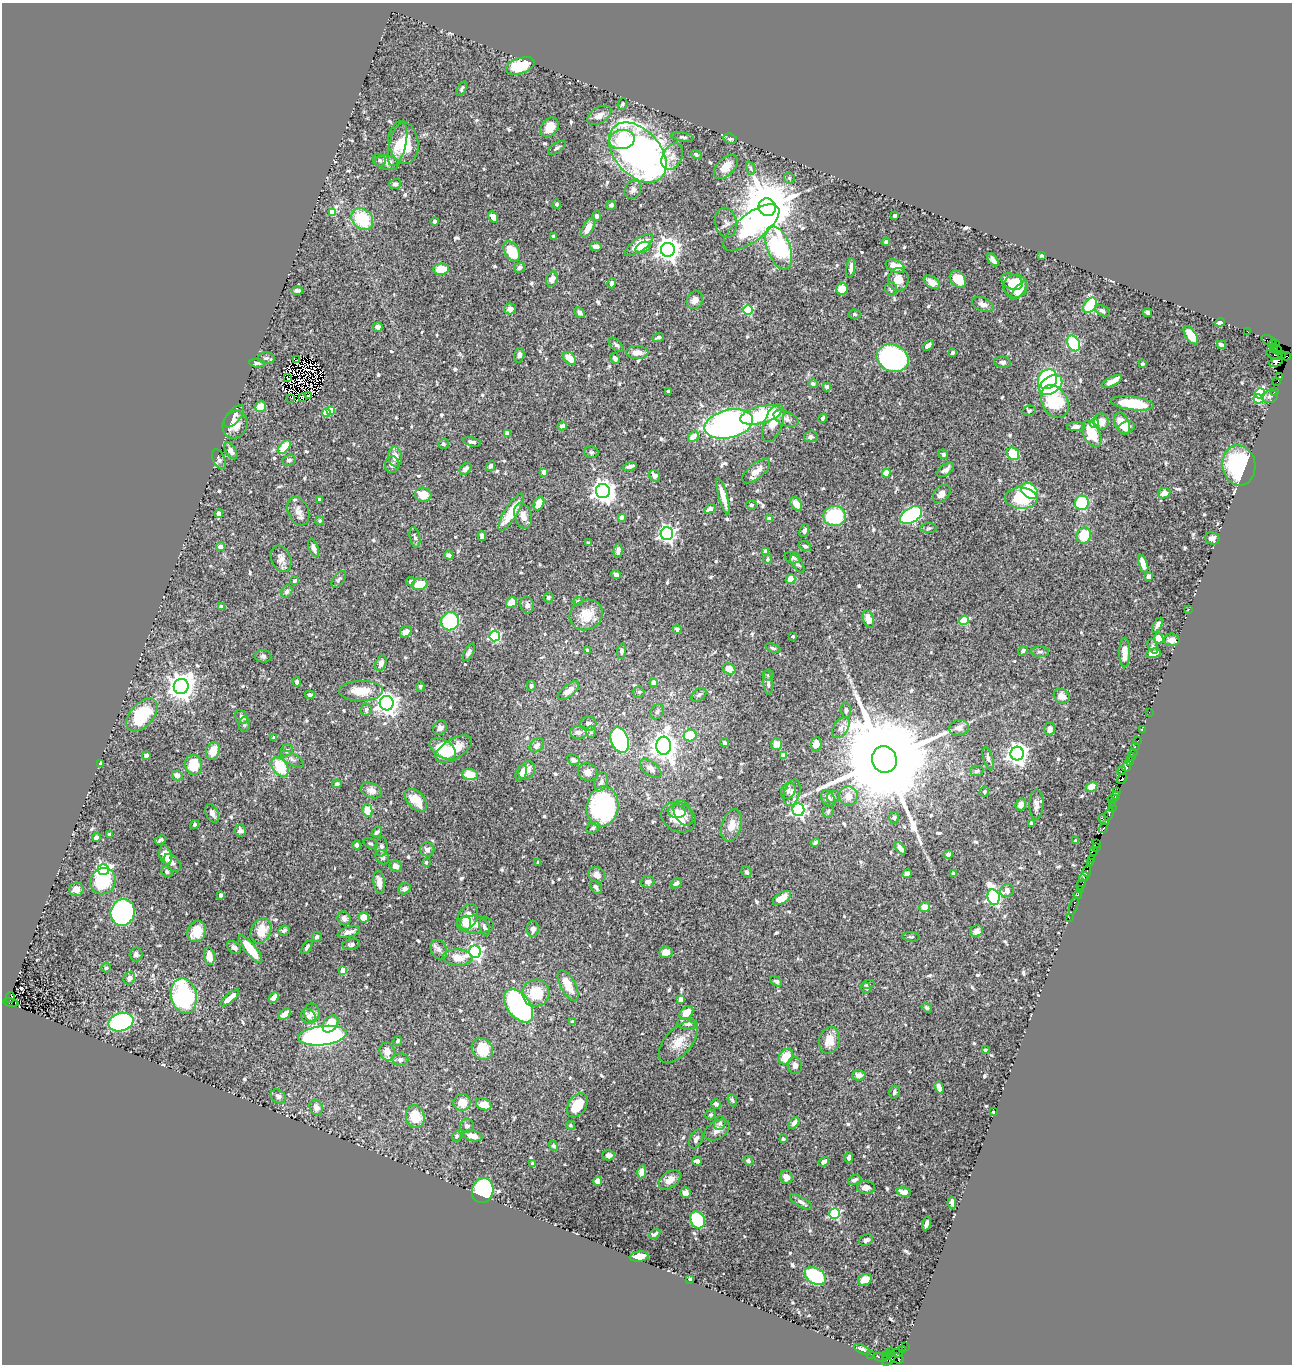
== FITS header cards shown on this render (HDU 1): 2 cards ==
NAXIS1  =                 1290
NAXIS2  =                 1362

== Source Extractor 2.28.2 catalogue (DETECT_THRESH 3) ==
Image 1290 x 1362 px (HDU 1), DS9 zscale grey, 1 PNG px = 1 image px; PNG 1294 x 1366 px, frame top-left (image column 1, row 1362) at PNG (2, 3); each listed source drawn as its Kron ellipse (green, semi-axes under 4 px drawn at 4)
Background 0.68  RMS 0.014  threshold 0.043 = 3 sigma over >= 5 px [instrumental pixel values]
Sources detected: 674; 2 with non-positive FLUX_AUTO (blend fragments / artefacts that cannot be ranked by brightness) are neither listed nor drawn; of the other 672, the 500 brightest by FLUX_AUTO listed and drawn (172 fainter detections omitted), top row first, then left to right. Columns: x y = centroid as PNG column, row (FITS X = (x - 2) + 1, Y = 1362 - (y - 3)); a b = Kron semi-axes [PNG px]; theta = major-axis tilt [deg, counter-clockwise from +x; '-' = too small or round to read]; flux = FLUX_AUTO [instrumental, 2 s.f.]
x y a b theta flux
520 66 15 8 18 26
462 89 7 3 64 1.7
622 104 6 4 68 2
599 115 13 8 32 6.6
550 127 11 8 55 11
682 137 11 4 -8 2.3
730 139 7 5 -19 2
622 140 13 9 12 24
403 143 21 15 -80 28
397 145 22 8 76 13
557 148 10 5 33 2.7
638 152 35 22 -48 510
696 154 5 4 - 1.8
672 156 14 9 61 8.8
379 160 7 6 - 2.2
387 162 12 7 -11 5.6
726 167 14 8 47 9.8
750 168 7 4 -71 1.8
789 178 5 5 - 1.6
395 184 6 5 - 3.5
633 190 10 7 63 3.7
557 204 4 4 - 1.8
611 205 5 4 - 2.7
767 207 9 8 - 6600
333 212 4 4 - 20
894 215 3 3 - 3.5
596 216 5 4 - 3.3
493 217 6 4 -52 7.7
362 219 12 9 -46 42
435 221 4 4 - 1.9
726 223 15 11 -78 5.7
751 227 34 13 37 190
588 228 11 5 61 10
553 237 4 3 - 2.5
886 242 4 4 - 2.1
639 245 16 6 35 22
596 246 6 4 -3 3.6
643 247 8 5 20 8.6
779 248 23 11 -70 120
668 250 7 7 - 890
512 251 11 7 -59 29
1042 255 4 4 - 2.4
993 260 7 4 -53 4
895 266 10 6 -23 15
519 268 5 5 - 3.8
851 268 10 4 83 4.6
441 269 8 5 8 18
552 279 8 5 73 6.7
958 279 9 7 -49 14
898 280 11 10 - 10
1012 281 11 7 -25 7.7
932 282 9 5 -34 7.5
612 283 5 4 - 2.8
1015 286 12 11 - 21
842 289 6 5 - 13
891 289 7 6 - 2.7
297 290 6 4 0 2.8
1019 291 11 5 51 7.8
695 300 9 7 59 5.9
983 304 11 6 -22 4.4
1090 305 8 5 56 44
510 309 5 5 - 5.4
748 310 5 4 - 60
1102 311 8 5 -29 3.5
580 313 6 4 -46 3.4
1147 313 4 3 - 2.8
855 314 6 4 -3 1.6
1220 322 5 4 - 5.5
378 327 5 4 - 4.3
1247 331 2 2 - 9.2
1191 335 10 5 -56 23
658 337 6 3 19 2.3
1269 340 7 4 -24 130
1074 343 8 6 -62 67
1276 343 2 2 - 7.8
1272 344 4 3 - 29
616 345 9 5 -41 2.5
928 345 6 3 38 2.9
1221 345 5 3 - 3.3
1274 348 4 2 - 45
1278 350 4 3 - 70
637 352 11 6 -1 7.7
952 353 4 3 - 1.8
1281 354 4 3 - 270
519 355 7 5 75 3
1274 355 8 3 -21 200
1286 356 4 3 - 110
266 358 8 6 0 2.5
569 358 7 5 -43 14
615 358 6 4 -64 2.7
893 358 16 13 -24 260
297 360 2 2 - 2.7
1003 362 8 5 -4 3.1
1276 362 7 3 17 210
257 363 8 4 -5 1.7
1142 364 3 3 - 3
1280 377 4 3 - 85
287 378 3 2 - 1.8
1048 379 10 9 - 81
1112 381 11 4 28 11
1277 382 2 2 - 14
813 384 5 4 - 1.7
1051 385 12 8 35 130
827 387 4 4 - 3
668 391 3 3 - 1.6
1274 392 2 2 - 22
1260 393 5 5 - 63
308 396 3 2 - 2.2
1270 396 8 6 24 2.8
302 397 3 2 - 1.7
291 398 3 2 - 2.1
1258 399 5 4 - 50
1055 402 17 12 -59 66
1132 403 21 6 -7 39
261 407 6 5 - 18
330 410 4 4 - 13
1029 411 6 5 - 1.7
326 413 4 4 - 24
761 415 21 8 14 69
234 416 13 6 50 3.6
823 418 5 4 - 2.3
786 419 13 7 -23 4.8
1101 422 8 7 - 9.3
773 423 20 9 69 16
1094 423 4 4 - 36
729 424 24 14 14 440
1122 424 11 7 -67 18
235 425 14 12 64 12
562 426 5 4 - 3.4
1076 427 9 4 3 4.8
1126 427 8 6 21 8.6
507 433 4 4 - 7.7
1092 434 14 8 -63 30
693 437 6 4 43 7.9
811 437 7 5 11 2.3
472 442 9 4 -13 2.8
443 444 5 5 - 2
284 447 8 4 50 29
231 451 9 5 -58 5
591 452 7 5 -12 2
943 454 5 4 - 1.6
1013 454 7 5 -46 34
395 457 10 6 -83 8
219 459 10 5 -64 3.2
289 460 7 5 13 2.8
392 465 8 7 - 3.9
1239 465 20 16 -81 110
491 466 5 4 - 2.7
630 466 7 3 12 3.9
465 469 7 5 43 4.5
946 470 10 5 38 4.5
756 471 17 7 40 9
544 472 4 4 - 8.8
886 473 4 4 - 18
654 476 6 5 - 6.4
603 491 7 7 - 770
1029 491 9 7 -42 45
1164 493 6 5 - 6.3
942 494 10 7 48 6
423 495 8 7 - 15
723 496 18 4 -74 12
1021 498 16 10 -4 42
319 499 3 3 - 2.1
1082 503 7 7 - 67
539 504 7 5 63 16
796 504 7 5 -57 10
751 505 5 5 - 2
710 509 6 4 28 3.7
298 511 15 10 -68 7
511 512 21 6 58 28
219 513 4 4 - 3.6
911 515 12 7 31 180
523 516 13 8 -74 7.3
835 516 11 10 - 83
621 517 4 3 - 6.3
769 519 4 4 - 7.1
320 521 4 4 - 1.6
929 528 8 5 4 1.8
804 531 6 4 68 2.5
667 534 6 6 - 320
1084 535 8 7 - 29
482 536 5 4 - 2.6
415 537 10 5 -78 3
1212 538 7 6 - 4.1
588 543 4 3 - 1.9
805 546 6 4 -27 1.6
220 547 5 4 - 3.9
314 548 10 4 -68 3.9
618 551 7 4 82 4.4
766 551 4 4 - 6.7
449 555 4 4 - 4.1
792 558 8 5 -17 2.8
281 559 13 10 -69 6.1
768 559 5 4 - 1.8
797 564 10 5 -55 3
1143 564 9 4 -70 9.9
616 575 5 4 - 4.1
1149 576 4 4 - 11
339 579 10 5 54 2.5
790 579 5 4 - 14
295 581 4 4 - 2.3
411 581 4 3 - 4.3
420 584 8 5 16 18
287 591 6 5 - 4.1
548 597 5 5 - 1.8
578 601 5 4 - 2.3
512 602 6 5 - 12
527 605 8 7 - 3.5
221 607 4 4 - 3.6
1189 609 2 2 - 8.6
586 615 17 15 28 20
868 619 9 5 -71 9.8
964 620 5 4 - 51
450 621 9 8 - 75
1157 625 8 3 60 2.9
677 629 4 4 - 3.9
406 632 6 5 - 6.2
495 636 5 5 - 99
793 636 3 3 - 2
1159 638 5 4 - 16
1172 640 7 6 - 5.6
1153 646 8 5 -68 2.1
773 648 8 4 -18 1.7
587 650 4 3 - 1.8
622 651 7 4 84 2.1
1023 651 5 4 - 2.9
469 652 9 4 62 2.9
1040 652 9 5 -3 2.4
1125 653 15 5 -90 12
1153 653 7 4 12 11
263 656 8 6 -6 2.4
381 663 8 5 69 4.7
729 669 7 5 -33 12
768 675 5 5 - 1.6
297 682 5 3 - 2.2
654 683 4 4 - 15
768 683 12 4 -85 3.2
181 686 7 7 - 1200
420 686 5 4 - 1.7
531 686 5 4 - 2.4
361 691 22 10 1 20
568 691 13 6 39 7.4
639 692 5 5 - 1.6
310 695 5 3 - 2.1
699 695 8 5 38 2.6
1062 696 8 7 - 8
387 703 7 7 - 640
366 710 6 5 - 2.4
846 710 7 5 -86 2.4
657 712 8 6 59 2.3
1149 712 2 2 - 23
142 715 19 11 49 56
241 717 7 6 - 3.3
245 724 7 5 80 2.2
588 724 8 7 - 4
440 728 7 6 - 3.3
841 728 11 7 57 4.8
959 728 10 7 11 5.8
1050 729 6 5 - 4.9
1142 729 3 2 - 42
578 732 8 6 1 4.9
591 732 6 4 73 1.8
690 735 6 6 - 36
274 738 4 3 - 2.5
620 740 13 8 -71 110
1138 740 3 2 - 33
725 743 4 4 - 2
777 744 6 5 - 7.5
816 744 7 5 85 5.6
537 745 8 6 43 5.3
664 746 9 7 -87 880
1135 746 2 2 - 32
443 749 14 8 -32 32
454 749 20 10 30 22
287 750 6 5 - 2.4
213 751 9 6 70 12
1133 753 3 2 - 77
1017 754 7 6 - 640
783 755 4 4 - 11
146 756 4 4 - 4.2
1131 756 2 2 - 33
988 758 11 4 -75 3
292 759 13 6 -31 3.7
884 759 13 12 - 35000
573 760 6 5 - 3.1
1130 761 5 3 - 50
100 764 3 3 - 1.7
194 765 10 8 -77 25
280 767 11 7 -54 36
1127 767 5 3 - 69
651 769 12 6 -38 5.3
527 770 10 7 58 8.8
977 771 7 5 4 2.3
1122 771 4 2 - 110
588 772 10 8 -16 6.2
521 773 8 5 66 5.6
470 774 8 5 -6 20
177 775 5 4 - 6.7
1122 778 6 4 39 100
601 782 10 6 71 3.7
337 784 4 3 - 2.3
1091 787 6 4 28 11
371 791 11 7 -22 5.7
788 791 9 6 59 3.1
1117 791 3 3 - 56
984 792 5 4 - 1.6
792 793 14 8 75 6.8
849 796 9 9 - 11
1116 796 4 2 - 88
833 797 6 6 - 2.2
828 798 8 6 -60 5.7
1113 799 5 3 - 110
416 800 14 8 -45 20
1036 804 15 7 88 6.3
1112 804 4 3 - 63
1021 805 6 5 - 7
602 807 20 16 78 130
1112 807 2 2 - 37
367 810 6 5 - 14
798 810 6 6 - 230
677 811 9 6 -4 7
828 811 6 5 - 2.1
212 813 10 6 -61 4.7
683 813 14 8 -65 6.5
1109 814 7 3 71 210
678 817 18 14 -29 19
894 817 6 4 -89 1.7
1104 820 6 3 -28 57
1031 823 4 3 - 2.7
195 825 5 4 - 1.9
731 825 16 9 74 10
593 828 7 5 35 2.1
1103 828 5 3 - 190
240 831 6 5 - 4.3
377 832 6 4 42 2.5
110 834 4 3 - 1.7
96 837 4 4 - 3.2
160 840 6 3 28 1.8
1076 841 4 3 - 2.3
370 843 7 5 -27 1.8
815 843 5 4 - 2
1096 843 3 2 - 32
357 845 4 3 - 3.8
381 847 10 6 87 3.2
1096 847 3 2 - 66
900 848 7 4 -50 5
427 850 7 7 - 4.1
1093 851 3 2 - 59
948 854 5 4 - 3.8
165 855 10 6 -74 12
382 857 8 6 -50 3.6
1091 859 2 2 - 52
426 862 3 3 - 2.3
538 862 4 3 - 1.6
172 863 10 6 -45 3.1
1090 863 3 2 - 70
396 866 6 5 - 6.6
103 870 6 5 - 190
1087 871 6 2 75 100
167 872 6 5 - 2.5
746 872 6 4 -63 2.5
907 874 5 4 - 5.7
954 874 4 3 - 4.1
597 875 9 7 -34 5.1
1084 877 5 2 - 12
103 881 14 12 52 53
379 882 11 5 -83 7.1
648 882 7 6 - 3
676 883 6 4 36 3.2
1081 884 5 3 - 72
596 887 8 5 -55 3.2
76 889 7 7 - 7.9
404 889 6 5 - 3.8
1080 889 2 2 - 13
1007 890 7 6 - 5.5
221 895 4 3 - 4.9
1078 895 4 3 - 63
994 897 8 6 -77 220
782 898 10 5 33 11
1074 906 9 2 72 25
925 907 5 5 - 8.7
123 912 13 12 - 220
364 917 5 5 - 13
468 917 14 9 62 16
344 918 7 6 - 4.4
1069 918 2 2 - 15
465 923 7 5 83 5.9
475 925 19 9 -2 12
484 927 8 5 -68 3.5
533 929 8 6 89 4.2
284 930 6 4 20 2.5
261 931 13 9 64 19
976 931 6 5 - 6
197 932 11 9 62 17
349 932 11 5 15 4.6
317 937 5 4 - 2.5
911 937 9 4 -4 1.6
351 944 9 5 11 2.3
234 947 8 5 -38 2.6
307 947 8 3 58 2.4
251 949 17 5 -51 27
439 950 10 8 -67 4.6
475 952 6 6 - 230
666 952 6 6 - 6.3
136 954 7 6 - 2.4
209 956 9 5 -78 11
458 957 15 8 -1 13
106 968 5 4 - 1.9
343 971 4 4 - 21
129 978 6 5 - 3.7
776 981 6 4 -32 2
868 984 6 4 14 1.6
568 985 17 7 -62 16
866 988 5 5 - 2.3
536 993 14 13 - 29
184 996 18 12 -78 120
10 997 5 3 - 440
274 997 6 4 46 4.4
230 998 12 4 41 11
681 999 4 4 - 9.8
11 1002 7 4 -12 470
519 1006 19 11 -54 170
927 1008 6 4 -35 1.9
312 1013 9 8 - 4.3
686 1013 8 5 46 16
285 1014 7 4 42 6.2
309 1016 8 7 - 4.8
572 1021 4 4 - 2.5
121 1022 13 9 17 150
331 1024 9 6 51 24
687 1024 10 5 -5 4.5
322 1036 24 9 7 290
829 1040 14 10 74 13
398 1041 5 4 - 1.7
678 1042 25 13 48 15
482 1049 11 10 - 27
985 1050 3 3 - 1.7
387 1051 9 7 -77 8.4
786 1057 8 6 57 19
400 1059 8 6 1 4
795 1066 8 7 - 4.3
859 1075 6 5 - 5.7
939 1087 6 4 -73 4.9
894 1092 6 5 - 2.7
278 1096 8 6 -34 4.1
732 1100 6 4 -68 1.8
462 1102 9 8 - 14
484 1104 8 5 -20 13
716 1104 5 4 - 3
577 1105 13 9 57 25
316 1107 8 6 -69 5.4
994 1112 4 3 - 1.9
710 1115 5 4 - 1.6
415 1117 11 9 -76 24
720 1123 7 5 70 2.2
794 1123 7 4 45 5.1
570 1125 4 4 - 1.9
467 1126 7 7 - 2.7
717 1130 14 9 32 6.7
457 1136 5 4 - 1.8
473 1136 10 5 -12 9.9
696 1139 10 6 63 3.4
783 1139 3 3 - 2.1
553 1146 5 4 - 2.3
608 1155 6 5 - 2.9
849 1157 5 4 - 4.5
697 1161 5 4 - 3.5
748 1161 5 4 - 2
824 1162 6 4 32 4.5
533 1164 4 3 - 2.3
642 1172 7 4 80 7
786 1177 7 6 - 8.3
670 1180 12 8 37 9.2
854 1180 7 4 26 3.3
598 1181 4 4 - 7.6
866 1188 9 6 -2 6.5
483 1191 12 10 71 91
904 1192 7 4 -10 7
685 1193 5 5 - 4.2
801 1202 12 5 -31 3.5
952 1203 6 3 -79 3.3
835 1214 5 5 - 110
697 1220 9 7 -63 46
926 1224 7 4 72 3.8
654 1234 6 3 33 1.9
866 1240 7 5 26 2.8
639 1257 9 5 5 14
815 1276 11 8 -33 73
690 1279 4 4 - 3.3
865 1280 7 5 26 12
905 1346 2 2 - 42
862 1349 9 3 -24 3.8
903 1349 3 3 - 46
890 1351 2 2 - 24
897 1353 5 3 - 260
871 1354 2 2 - 10
886 1356 4 2 - 57
881 1357 7 4 -13 110
889 1358 8 5 50 330
896 1358 8 5 -22 170
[172 fainter detections neither listed nor drawn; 2 non-positive-flux detections neither listed nor drawn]